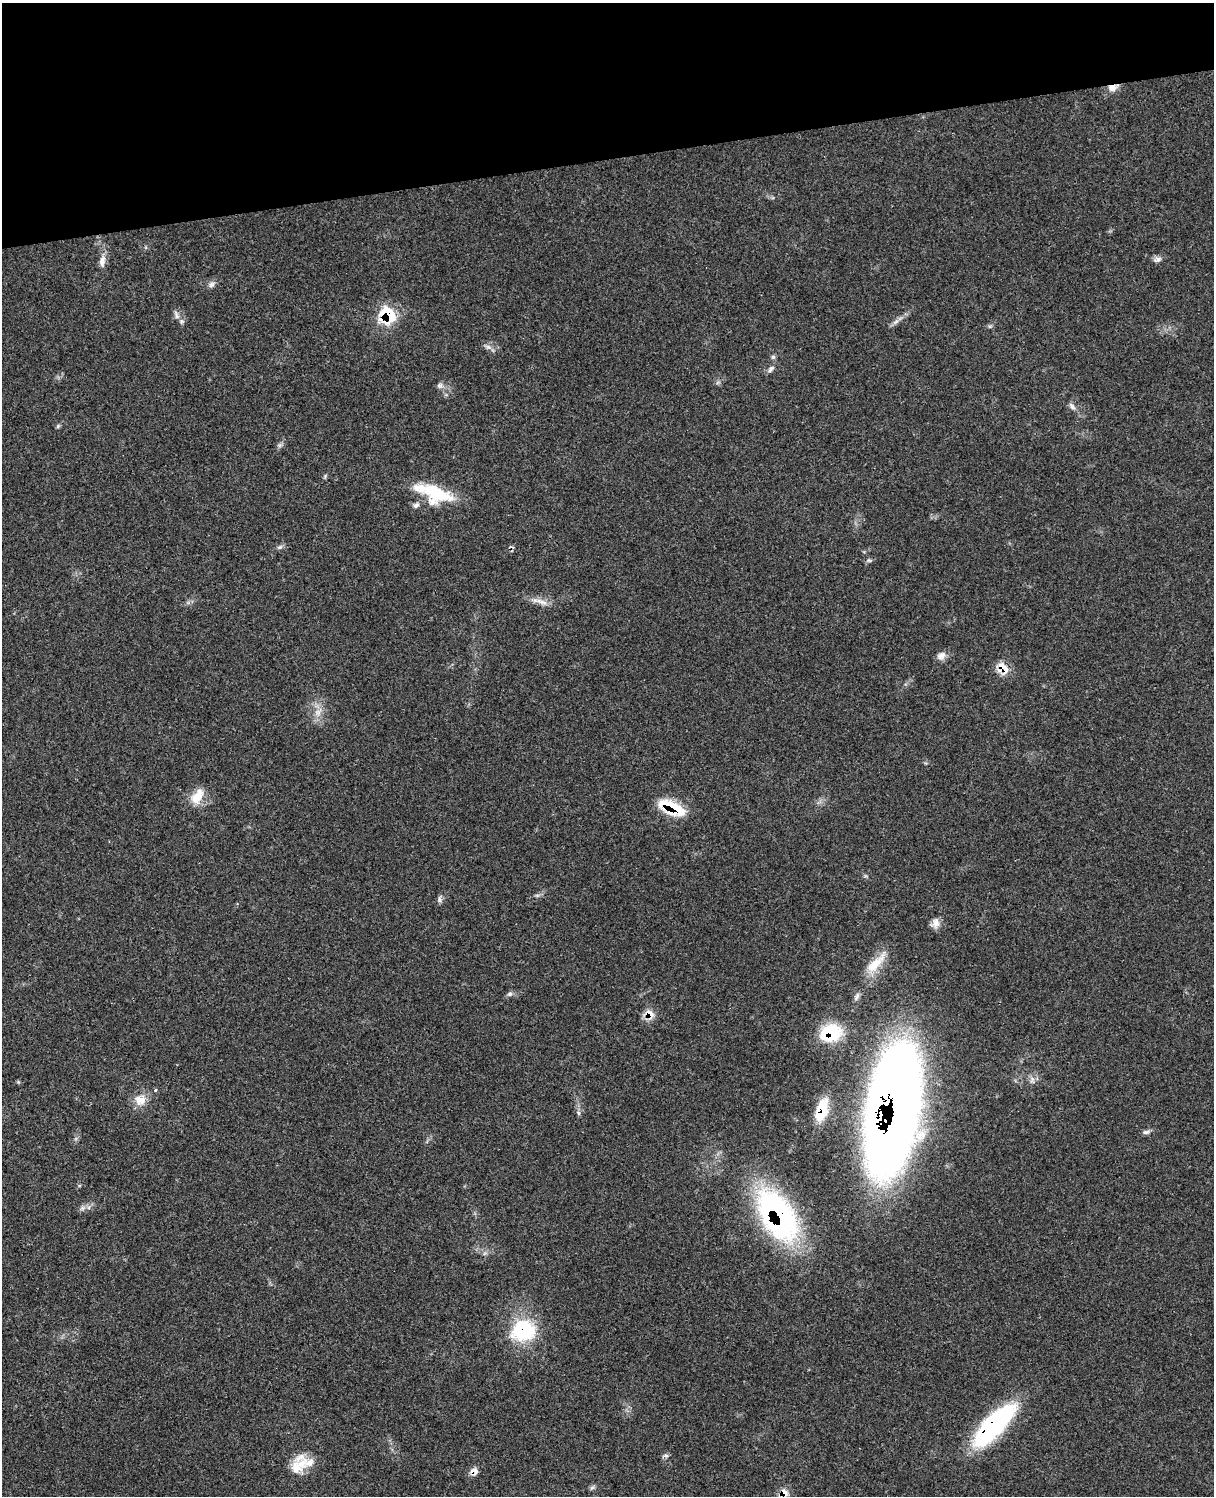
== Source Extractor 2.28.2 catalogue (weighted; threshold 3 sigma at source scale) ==
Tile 3 of 4 x 3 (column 3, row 1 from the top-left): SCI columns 2546-3757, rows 3265-4758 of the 5085 x 4922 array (HDU 1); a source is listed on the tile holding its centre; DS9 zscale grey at full resolution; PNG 1216 x 1498 px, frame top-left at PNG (2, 3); no overlay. Shown black and unused: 11% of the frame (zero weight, under 3 of 4 exposures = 6% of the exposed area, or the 3 px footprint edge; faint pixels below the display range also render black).
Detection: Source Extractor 2.28.2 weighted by HDU 2 'WHT'; one run over the whole footprint, this tile lists its part. Background 0.107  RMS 0.0066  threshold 0.0295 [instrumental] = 3 sigma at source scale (4.5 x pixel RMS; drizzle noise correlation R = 1.50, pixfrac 1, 0.05/0.05 arcsec/px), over >= 5 px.
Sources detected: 47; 4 inside a brighter listed object's ellipse — not listed separately; the other 43 listed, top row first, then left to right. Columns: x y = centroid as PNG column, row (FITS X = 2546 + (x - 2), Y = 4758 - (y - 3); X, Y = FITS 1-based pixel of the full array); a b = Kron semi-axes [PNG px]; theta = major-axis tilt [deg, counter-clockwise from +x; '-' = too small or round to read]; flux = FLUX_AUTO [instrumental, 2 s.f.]
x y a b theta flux
1112 87 15 9 17 5.2
1158 259 12 6 30 2.6
102 261 14 8 86 4.8
212 284 10 7 48 2.4
176 315 15 5 -68 2.9
387 315 20 18 -75 28
896 322 11 6 41 2.7
488 347 10 5 -19 2.3
771 369 11 6 49 2.3
440 385 8 7 - 2.1
1072 406 11 6 -50 2.4
58 426 7 4 46 0.99
434 493 45 18 -19 35
280 547 8 5 25 1.6
869 560 7 5 -20 1.3
542 602 20 6 -22 5.2
941 656 12 10 50 4
1002 666 18 13 73 8.3
318 712 9 9 - 4.6
197 796 24 13 58 11
672 808 29 12 -23 30
439 899 10 5 86 1.7
935 923 13 10 63 4.5
876 963 38 12 46 15
510 994 8 7 - 1.8
857 997 11 6 64 2.3
649 1014 13 10 -50 7
831 1033 24 18 16 34
1032 1080 11 6 88 2.7
155 1090 3 3 - 1.8
140 1100 16 14 11 8.6
894 1108 100 35 82 1300
822 1110 27 12 75 20
579 1113 7 4 -70 1.2
1146 1132 11 5 9 2
82 1208 7 6 - 1.9
778 1215 45 25 -58 200
523 1330 27 24 18 46
994 1425 52 18 46 110
666 1455 7 6 - 1.6
298 1466 29 17 40 15
474 1471 11 9 40 3.7
784 1493 10 9 - 6.3
Overlapping masked pixels (flux is a lower limit): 13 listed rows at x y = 1112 87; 387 315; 1002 666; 672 808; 649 1014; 831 1033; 894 1108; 822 1110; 778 1215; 523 1330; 994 1425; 474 1471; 784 1493